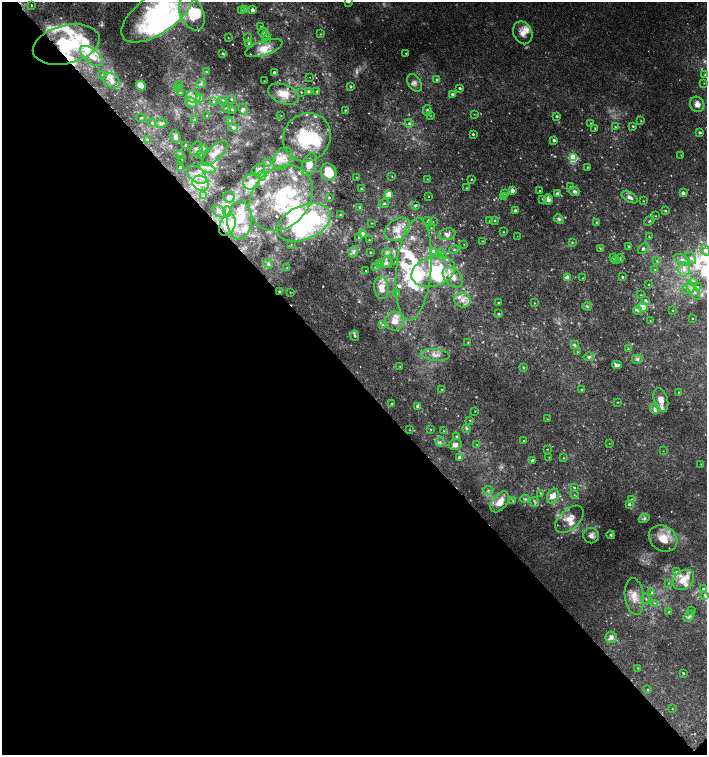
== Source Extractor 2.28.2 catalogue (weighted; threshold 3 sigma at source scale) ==
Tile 14 of 4 x 4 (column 2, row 4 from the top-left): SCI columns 1589-2997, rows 35-1540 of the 6060 x 6084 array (HDU 1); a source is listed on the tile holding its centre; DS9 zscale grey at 2 x 2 block average (1 PNG px = mean of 2 x 2 image px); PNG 709 x 757 px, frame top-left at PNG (2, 2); each listed source drawn as its Kron ellipse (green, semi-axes under 4 px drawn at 4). Shown black and unused: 50% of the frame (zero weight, under 2 of 3 exposures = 2% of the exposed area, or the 3 px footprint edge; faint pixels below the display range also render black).
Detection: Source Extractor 2.28.2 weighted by HDU 2 'WHT'; one run over the whole footprint, this tile lists its part. Background 0.00358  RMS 0.0025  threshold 0.0114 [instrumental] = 3 sigma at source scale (4.5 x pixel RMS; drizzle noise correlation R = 1.50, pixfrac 1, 0.0396/0.0396 arcsec/px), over >= 5 px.
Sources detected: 381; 21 too faint to see at this stretch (2 x 2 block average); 5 inside a brighter object's white glare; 3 cosmic-ray / hot-pixel residue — neither listed nor drawn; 69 inside a brighter listed object's ellipse — not listed separately; the other 283 listed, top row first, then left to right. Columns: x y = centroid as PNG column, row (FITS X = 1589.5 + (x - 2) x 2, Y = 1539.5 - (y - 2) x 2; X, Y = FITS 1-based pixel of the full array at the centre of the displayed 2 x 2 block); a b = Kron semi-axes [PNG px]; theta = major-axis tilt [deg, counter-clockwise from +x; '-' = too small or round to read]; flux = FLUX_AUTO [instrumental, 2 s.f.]
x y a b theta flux
349 2 3 3 - 1.2
31 5 2 2 - 1.1
242 10 3 3 - 0.41
244 10 3 2 - 0.52
252 10 2 2 - 3.2
158 13 42 19 35 100
192 13 18 11 -66 22
261 27 2 2 - 0.38
263 32 4 3 - 0.72
523 33 12 9 -67 5
321 34 3 3 - 0.41
266 35 4 3 - 0.9
228 38 2 2 - 0.24
248 38 2 2 - 0.29
266 39 3 3 - 0.43
249 43 4 3 - 1
66 44 34 19 14 49
264 48 19 7 18 7.5
406 53 2 2 - 0.37
223 54 2 2 - 0.76
91 56 13 7 -39 7.9
207 71 3 2 - 0.37
274 73 2 2 - 3.3
102 75 4 2 - 0.56
705 75 3 3 - 0.46
310 77 2 2 - 0.2
437 80 4 3 - 1.3
112 81 9 6 -35 4.2
264 81 2 2 - 0.28
415 83 9 6 -57 2.5
704 83 2 2 - 0.27
201 84 5 3 - 1.1
141 85 5 4 - 5.5
179 85 4 2 - 0.53
351 87 4 3 - 0.61
178 88 3 3 - 0.49
460 88 3 3 - 0.87
309 91 3 3 - 1.3
317 91 4 2 - 0.51
301 92 2 2 - 0.57
180 93 3 2 - 0.46
284 94 16 9 -21 9.3
452 94 3 3 - 1.3
193 97 7 6 - 2.9
200 98 4 3 - 6.8
231 99 3 2 - 0.69
223 100 3 3 - 0.57
191 102 6 5 - 1.7
213 102 4 3 - 0.65
697 104 8 7 - 3.2
226 108 3 3 - 0.78
232 109 4 3 - 0.77
243 109 5 4 - 1.4
345 110 2 2 - 0.42
427 110 5 4 - 1.1
474 114 2 2 - 0.28
281 115 2 2 - 0.27
430 115 3 2 - 0.41
207 116 3 2 - 0.41
557 116 4 3 - 0.79
141 118 4 3 - 0.66
194 119 3 2 - 0.41
230 120 3 3 - 0.47
641 121 2 2 - 0.44
152 123 4 3 - 0.7
161 123 6 4 11 1.8
409 123 4 4 - 1.1
590 123 2 2 - 0.27
633 126 3 3 - 0.66
615 127 3 3 - 0.45
233 128 5 4 - 1.8
595 128 3 3 - 0.43
700 132 2 2 - 1
473 134 2 2 - 1
175 137 7 5 -62 1.6
307 137 25 23 52 36
147 140 4 3 - 0.95
554 140 3 3 - 2.2
186 145 3 2 - 0.67
204 148 3 3 - 0.57
196 149 8 6 69 2.1
215 153 17 6 44 6.2
201 154 3 2 - 0.31
180 155 4 3 - 0.88
681 155 2 2 - 0.23
283 158 12 8 59 5.1
573 158 3 3 - 46
181 159 2 2 - 0.21
268 162 4 3 - 0.74
309 165 12 7 71 4.7
180 167 2 2 - 3
587 167 2 2 - 0.36
207 168 9 3 -21 2.4
258 170 7 5 40 1.7
329 172 9 7 -64 9.7
197 175 11 7 -40 5.4
262 175 5 3 - 1.3
392 176 3 2 - 0.28
356 177 2 2 - 0.23
427 179 3 2 - 0.25
471 179 2 2 - 0.41
251 181 9 7 40 3.8
201 183 9 7 -27 5.5
570 187 3 3 - 0.44
467 188 3 2 - 0.48
361 189 4 2 - 0.46
512 190 3 2 - 7.5
540 191 2 2 - 0.46
574 191 5 3 - 1.7
505 193 3 3 - 1.6
683 193 2 2 - 2.8
389 194 3 3 - 21
557 194 4 3 - 2.1
204 196 4 3 - 0.72
504 196 3 3 - 0.49
229 197 6 5 - 1.7
329 197 3 2 - 0.51
429 197 2 2 - 0.77
630 197 9 5 -30 2.6
281 198 36 28 50 40
542 199 2 2 - 0.29
548 199 5 3 - 2.3
643 201 2 2 - 0.3
384 203 5 3 - 0.71
416 205 2 2 - 1.3
360 207 3 2 - 0.56
515 210 2 2 - 1.9
219 211 7 5 -40 2.2
227 211 5 4 - 1.4
665 211 3 3 - 0.6
340 215 3 3 - 0.48
655 216 2 2 - 0.29
559 219 5 4 - 1.2
239 220 19 12 88 9.5
494 220 3 3 - 0.48
427 221 4 3 - 0.55
490 221 3 2 - 0.78
649 221 5 2 - 0.66
433 222 2 2 - 0.29
596 222 3 2 - 0.41
304 223 28 17 23 110
372 223 3 2 - 0.28
227 225 11 7 63 7.1
431 228 2 2 - 0.26
397 229 14 10 37 7.2
503 232 3 2 - 0.37
362 234 4 3 - 1.7
447 234 8 6 9 3.1
517 236 2 2 - 0.14
359 237 2 2 - 0.88
649 237 2 2 - 0.38
369 240 3 2 - 0.37
482 241 2 2 - 0.39
572 242 4 2 - 0.54
291 244 2 2 - 0.25
464 245 2 2 - 0.22
629 247 3 2 - 1.1
600 248 4 2 - 0.56
643 248 6 4 42 1.4
454 250 5 2 - 0.61
705 250 5 4 - 2.1
433 251 3 3 - 2.8
353 252 6 4 72 1.7
371 252 2 2 - 0.55
387 252 5 4 - 1.1
442 252 3 3 - 0.7
443 256 3 2 - 0.5
613 257 3 2 - 0.37
691 258 7 4 -52 1.7
620 259 4 3 - 0.57
616 260 4 2 - 0.51
682 260 8 5 -31 2.6
657 261 4 3 - 0.56
395 262 2 2 - 0.38
380 263 3 3 - 0.64
386 263 5 5 - 1.6
268 264 5 3 - 1.1
375 266 3 2 - 0.37
287 268 3 2 - 0.34
414 269 51 17 84 45
655 269 2 2 - 0.3
684 269 7 6 - 3.3
366 271 2 2 - 0.86
433 272 22 14 17 38
453 277 12 8 -45 5.9
622 277 2 2 - 0.79
567 278 3 3 - 11
582 278 2 2 - 0.28
693 281 4 4 - 0.94
649 285 3 2 - 0.38
697 287 3 2 - 0.46
381 288 11 7 -81 6.3
688 289 6 5 - 2
280 291 4 3 - 0.75
694 291 10 4 -59 2
290 292 3 2 - 0.33
396 293 3 2 - 0.56
641 295 2 2 - 0.29
462 300 8 7 - 4.3
645 300 3 3 - 1.2
498 303 2 2 - 0.44
534 303 3 2 - 0.28
587 306 4 3 - 0.86
643 307 5 4 - 9.9
638 310 4 4 - 1.6
672 310 2 2 - 0.27
498 314 2 2 - 0.85
693 319 2 2 - 0.26
650 320 2 2 - 0.25
394 321 9 9 - 6.6
383 325 4 3 - 0.85
355 336 5 4 - 0.9
468 343 3 2 - 0.56
574 345 4 3 - 1.2
628 349 3 3 - 0.65
578 352 3 2 - 0.25
435 355 14 6 -5 4.3
589 357 5 4 - 1.2
637 359 6 5 - 1.4
617 365 5 4 - 2.4
400 366 2 2 - 0.35
523 367 3 3 - 0.61
441 389 2 2 - 0.32
581 390 2 2 - 0.62
678 392 2 2 - 0.33
661 400 12 7 -73 4.6
618 402 3 2 - 0.35
392 404 2 2 - 1
418 406 3 2 - 6
655 409 5 4 - 1.6
475 411 3 2 - 0.33
547 419 2 2 - 0.34
470 420 3 2 - 0.37
467 428 3 3 - 1.2
410 430 2 2 - 0.25
431 430 2 2 - 0.29
444 431 3 3 - 0.5
457 437 2 2 - 0.89
524 440 2 2 - 0.47
440 442 5 4 - 1.2
609 443 2 2 - 0.26
455 445 6 5 - 3.1
477 445 3 2 - 0.29
547 449 2 2 - 0.33
663 451 2 2 - 0.28
549 457 2 2 - 0.22
459 458 3 3 - 3
564 458 3 2 - 0.33
532 460 2 2 - 1.5
701 464 2 2 - 0.29
574 488 4 3 - 0.76
488 490 5 3 - 0.94
540 493 3 2 - 0.55
574 495 3 3 - 0.45
553 496 8 5 63 4.3
525 499 4 4 - 1
632 499 2 2 - 0.48
513 501 4 3 - 0.65
500 502 12 7 51 8.4
535 502 5 3 - 1.1
629 504 3 3 - 1.3
644 518 5 4 - 1.2
569 519 17 10 42 8
611 535 4 4 - 0.86
591 536 8 7 - 2.9
663 538 15 12 -34 10
676 571 4 3 - 0.79
683 580 12 9 39 7.2
668 583 3 2 - 0.31
703 589 2 2 - 1.5
652 593 3 3 - 1
705 595 4 3 - 0.83
634 596 18 9 -83 7.1
646 599 5 2 - 0.48
655 603 3 2 - 0.49
692 611 3 2 - 0.37
669 612 3 2 - 0.43
689 616 6 4 46 1.4
611 637 6 5 - 2.8
638 668 3 2 - 0.35
683 673 2 2 - 0.74
648 690 2 2 - 1
672 709 2 2 - 0.29
Overlapping masked pixels (flux is a lower limit): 2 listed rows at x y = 66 44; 280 291
Isophote crosses this tile's border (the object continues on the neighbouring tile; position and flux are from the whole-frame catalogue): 5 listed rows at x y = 349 2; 158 13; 192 13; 66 44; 705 250
Diffuse or blended objects may show on this block-average render without a row.